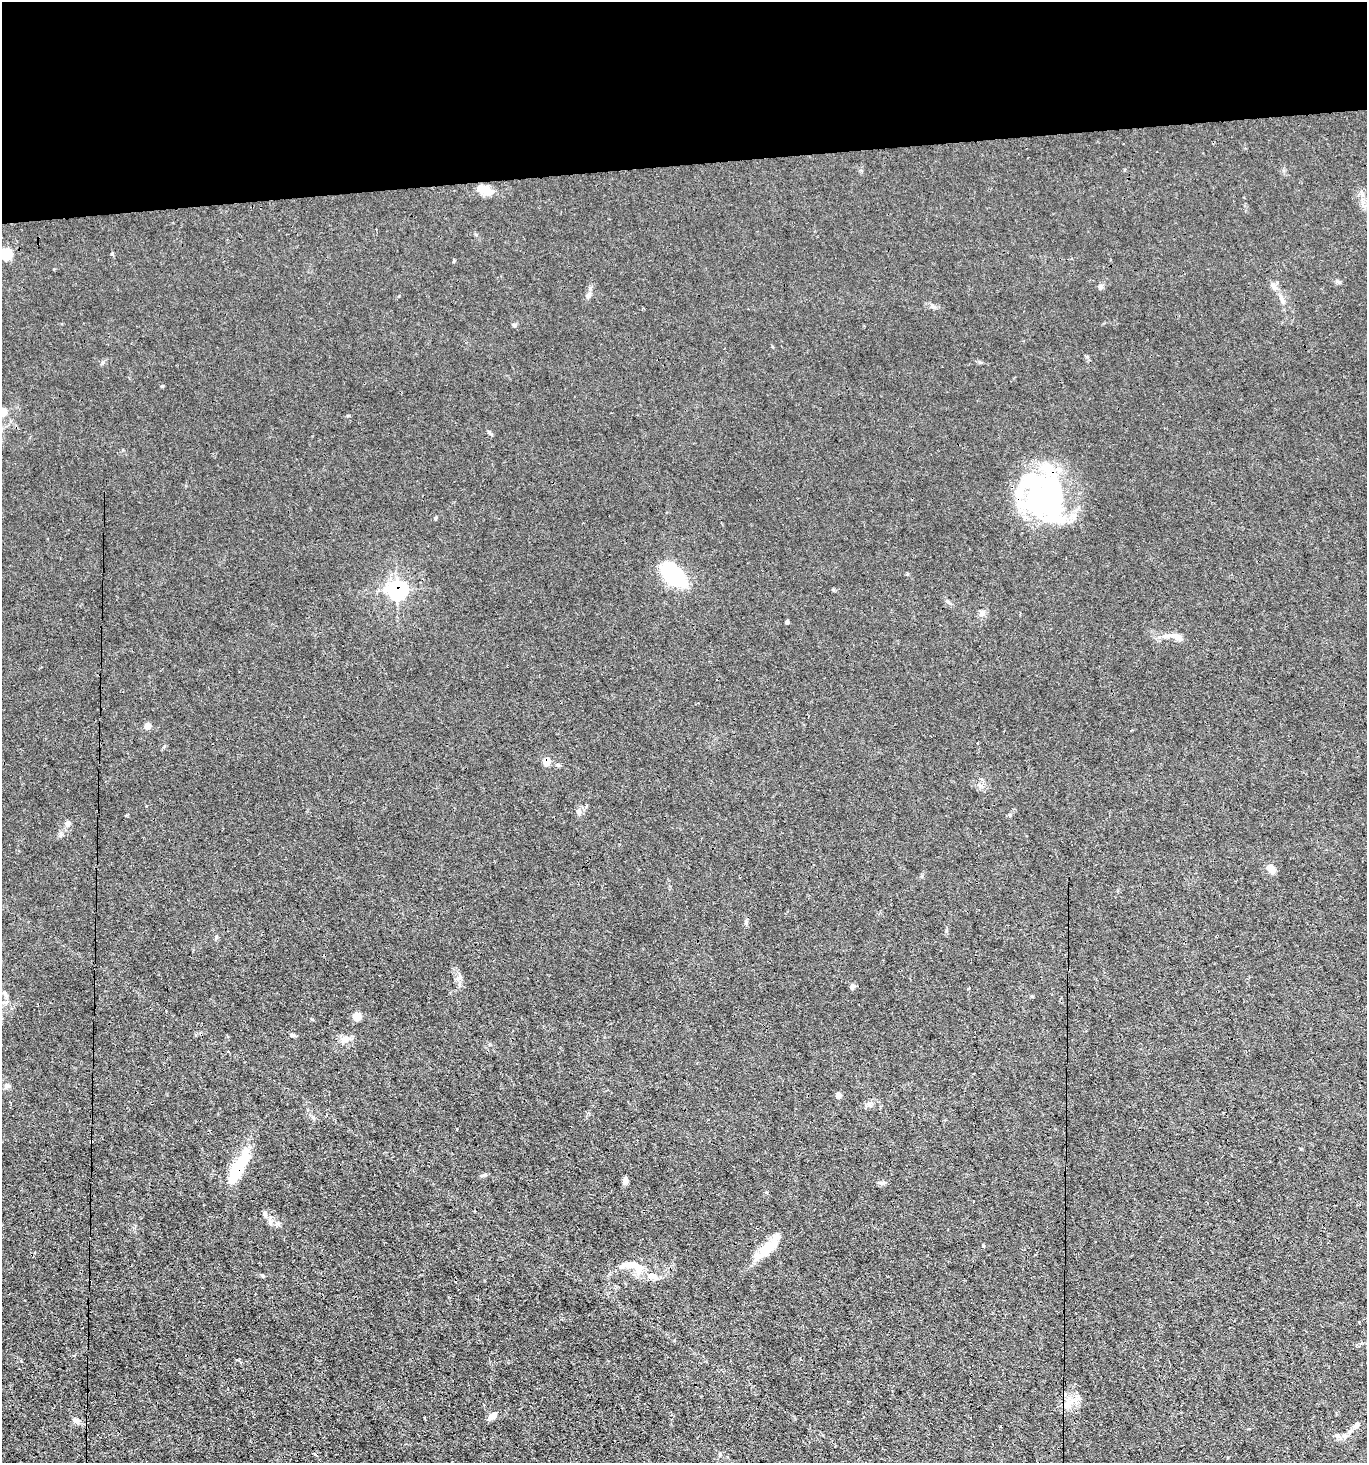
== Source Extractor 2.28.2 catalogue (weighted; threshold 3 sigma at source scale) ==
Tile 2 of 3 x 3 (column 2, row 1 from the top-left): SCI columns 1504-2868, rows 2924-4384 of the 4355 x 4384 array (HDU 1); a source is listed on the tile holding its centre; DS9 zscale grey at full resolution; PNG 1369 x 1465 px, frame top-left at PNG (2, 2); no overlay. Shown black and unused: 11% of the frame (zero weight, under 3 of 4 exposures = <1% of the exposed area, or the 3 px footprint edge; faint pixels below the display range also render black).
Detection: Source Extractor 2.28.2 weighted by HDU 2 'WHT'; one run over the whole footprint, this tile lists its part. Background 0.0192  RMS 0.0031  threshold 0.0141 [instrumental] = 3 sigma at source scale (4.5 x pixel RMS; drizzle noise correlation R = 1.50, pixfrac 1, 0.05/0.05 arcsec/px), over >= 5 px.
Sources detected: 62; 4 inside a brighter object's white glare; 3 cosmic-ray / hot-pixel residue — not listed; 7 inside a brighter listed object's ellipse — not listed separately; the other 48 listed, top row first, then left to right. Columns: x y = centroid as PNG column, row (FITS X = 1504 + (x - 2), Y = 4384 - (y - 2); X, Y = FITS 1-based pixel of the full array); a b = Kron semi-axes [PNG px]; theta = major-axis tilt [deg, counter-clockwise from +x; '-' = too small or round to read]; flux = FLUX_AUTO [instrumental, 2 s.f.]
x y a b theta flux
484 189 18 8 -21 5.5
6 253 12 11 - 5.5
1100 286 7 6 - 0.89
1273 287 9 3 -45 0.72
589 295 7 4 89 0.7
514 325 5 5 - 0.48
4 412 11 9 71 2.2
1044 497 70 44 32 36
673 575 26 13 -41 25
396 590 7 7 - 92
948 602 6 4 -20 0.47
982 613 7 6 - 0.9
787 622 4 4 - 0.54
1177 637 16 7 -24 2.1
148 726 7 6 - 1.9
977 743 3 3 - 1.4
546 761 5 4 - 5.8
579 812 8 7 - 1.1
68 824 8 6 32 0.94
1271 869 12 8 -53 2
746 922 8 5 -89 0.64
459 977 10 3 37 0.66
852 986 7 6 - 0.95
969 988 4 2 - 0.29
6 996 6 4 90 0.66
1031 996 5 3 - 0.29
356 1016 7 6 - 4.3
292 1035 6 4 -20 0.5
345 1039 14 7 14 1.9
7 1085 8 6 0 0.84
838 1095 6 6 - 1.1
457 1129 3 3 - 0.63
91 1142 4 3 - 0.69
238 1167 49 12 62 12
484 1175 7 4 19 0.52
625 1180 8 6 89 1.2
882 1183 8 5 44 0.66
265 1214 8 6 -76 0.96
983 1246 4 3 - 0.26
766 1249 26 13 41 6.4
638 1268 22 11 -59 4.6
263 1276 5 4 - 0.37
653 1276 15 8 -17 2.4
1067 1405 7 6 - 1.2
493 1416 10 6 34 1.9
76 1421 8 7 - 1.2
1356 1425 11 6 50 1.4
1345 1436 10 7 10 1.4
Overlapping masked pixels (flux is a lower limit): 5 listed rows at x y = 1044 497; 396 590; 546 761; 91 1142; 238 1167
Isophote crosses this tile's border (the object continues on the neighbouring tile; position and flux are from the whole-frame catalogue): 2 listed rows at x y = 6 253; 4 412
Unlisted compact peaks at least as high as the median listed source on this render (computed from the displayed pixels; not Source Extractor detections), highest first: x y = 162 386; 435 518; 112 254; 489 432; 454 261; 932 306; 103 362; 127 815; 348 416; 980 362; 833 590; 313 1117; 720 1454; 1010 815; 1337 281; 312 1019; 164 746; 946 931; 216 937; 399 296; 772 346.